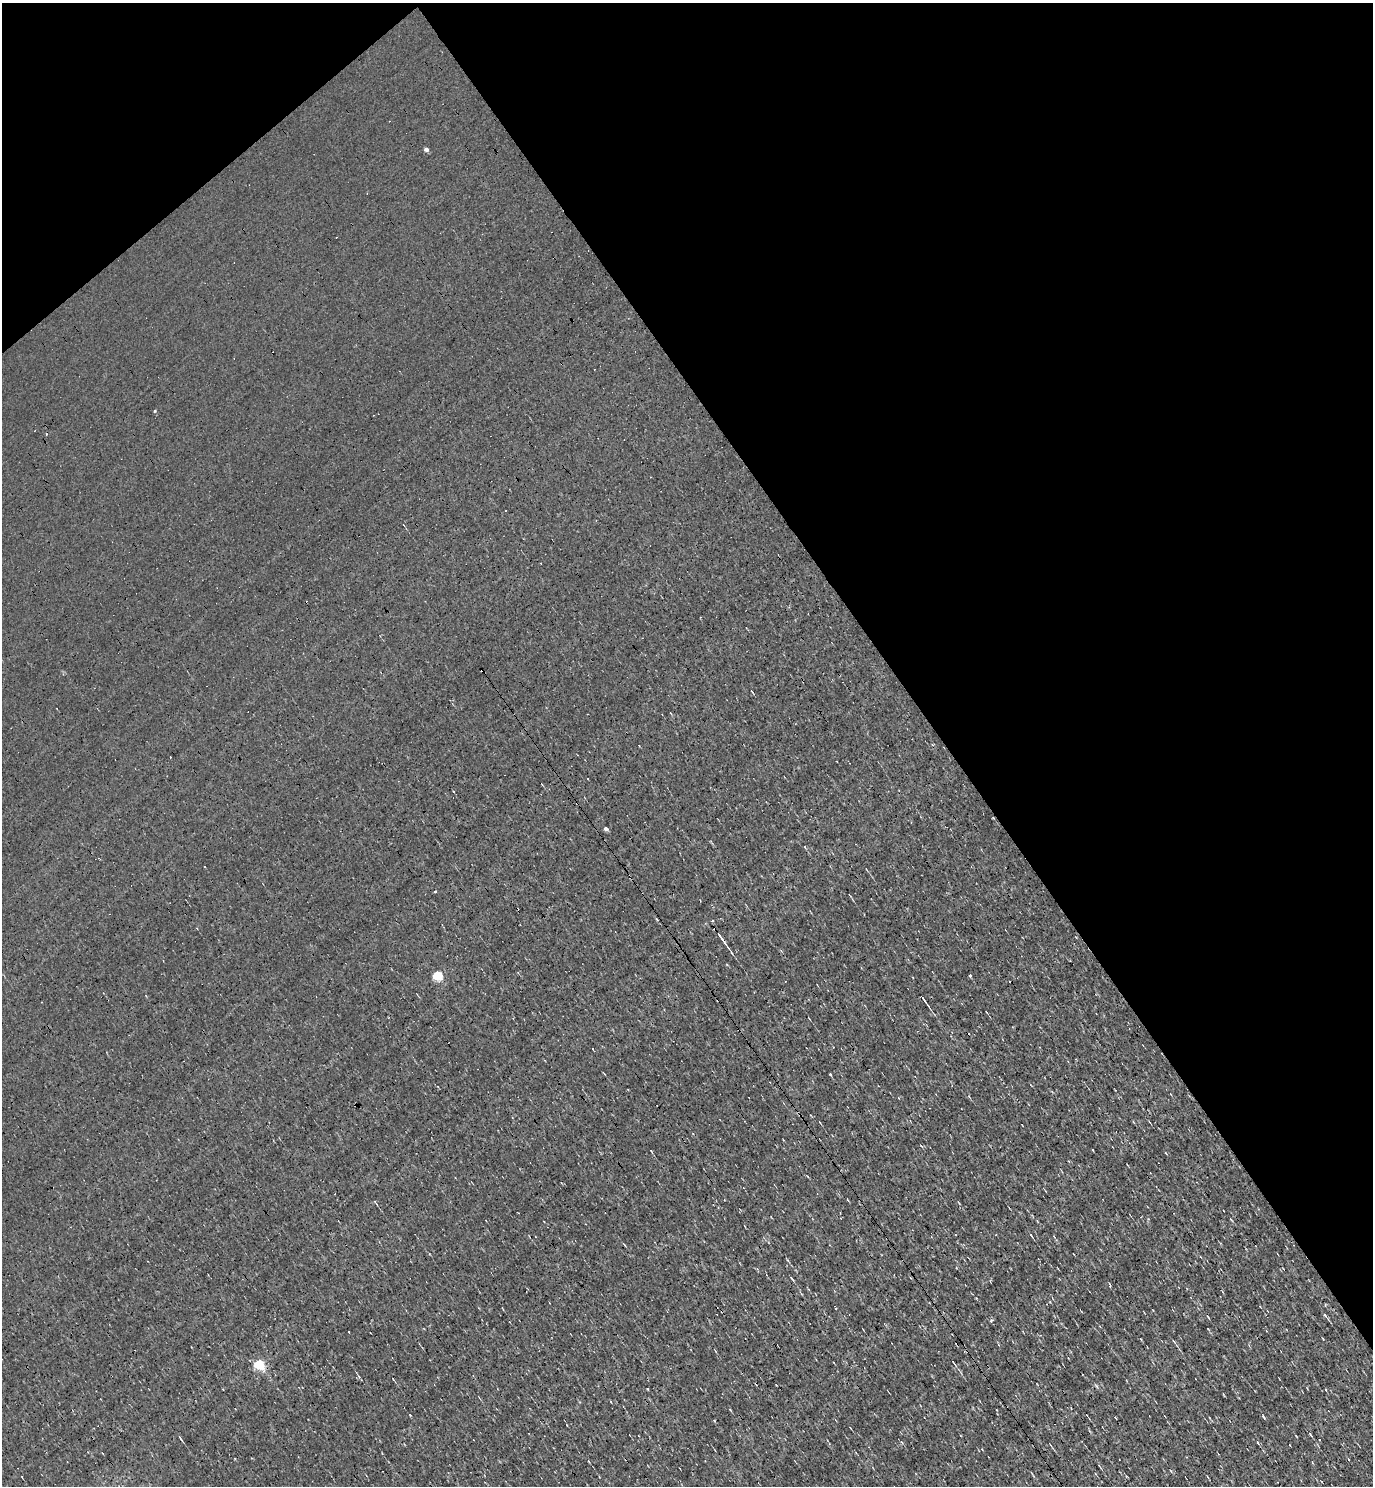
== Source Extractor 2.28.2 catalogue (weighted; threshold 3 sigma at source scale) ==
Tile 3 of 4 x 4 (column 3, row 1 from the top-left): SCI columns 2898-4268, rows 4454-5937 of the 5935 x 5937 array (HDU 1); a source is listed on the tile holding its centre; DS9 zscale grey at full resolution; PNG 1375 x 1488 px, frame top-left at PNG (2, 3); no overlay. Shown black and unused: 35% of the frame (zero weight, under 3 of 4 exposures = <1% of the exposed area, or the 3 px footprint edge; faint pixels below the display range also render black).
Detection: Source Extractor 2.28.2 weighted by HDU 2 'WHT'; one run over the whole footprint, this tile lists its part. Background 0.00207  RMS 0.043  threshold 0.193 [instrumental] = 3 sigma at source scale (4.5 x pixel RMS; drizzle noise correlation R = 1.50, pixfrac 1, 0.05/0.05 arcsec/px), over >= 5 px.
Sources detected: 36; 8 cosmic-ray / hot-pixel residue — not listed; the other 28 listed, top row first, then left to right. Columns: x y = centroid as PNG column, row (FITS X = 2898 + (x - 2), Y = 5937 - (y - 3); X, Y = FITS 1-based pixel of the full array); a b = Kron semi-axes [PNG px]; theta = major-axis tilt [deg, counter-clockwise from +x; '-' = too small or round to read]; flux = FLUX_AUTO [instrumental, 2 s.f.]
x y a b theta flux
426 150 4 4 - 14
336 237 3 2 - 4
155 411 5 3 - 3.4
606 828 4 4 - 13
435 891 3 3 - 16
721 938 24 3 -55 29
438 976 5 5 - 230
924 1000 15 2 -53 13
986 1012 3 2 - 2.9
592 1049 2 2 - 5.4
651 1151 4 2 - 2.7
376 1203 8 2 -59 4.3
1031 1236 6 2 -57 4.7
792 1278 8 2 -54 5
1325 1315 6 3 -38 6.1
1208 1329 2 2 - 2.3
349 1332 3 2 - 4.5
1141 1339 4 2 - 2.5
1174 1342 8 3 -45 5.3
954 1363 14 3 -53 9.5
259 1364 5 5 - 320
647 1389 3 3 - 8
1263 1417 6 3 -57 4.9
1116 1418 3 2 - 4.2
1310 1435 6 3 -51 6.2
1296 1436 3 2 - 2.7
180 1438 6 2 -59 6.4
1099 1466 6 2 -46 4.3
Unlisted compact peaks at least as high as the median listed source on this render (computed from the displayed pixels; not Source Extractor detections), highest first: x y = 830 1074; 991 1320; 410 1415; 730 1410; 1171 1471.